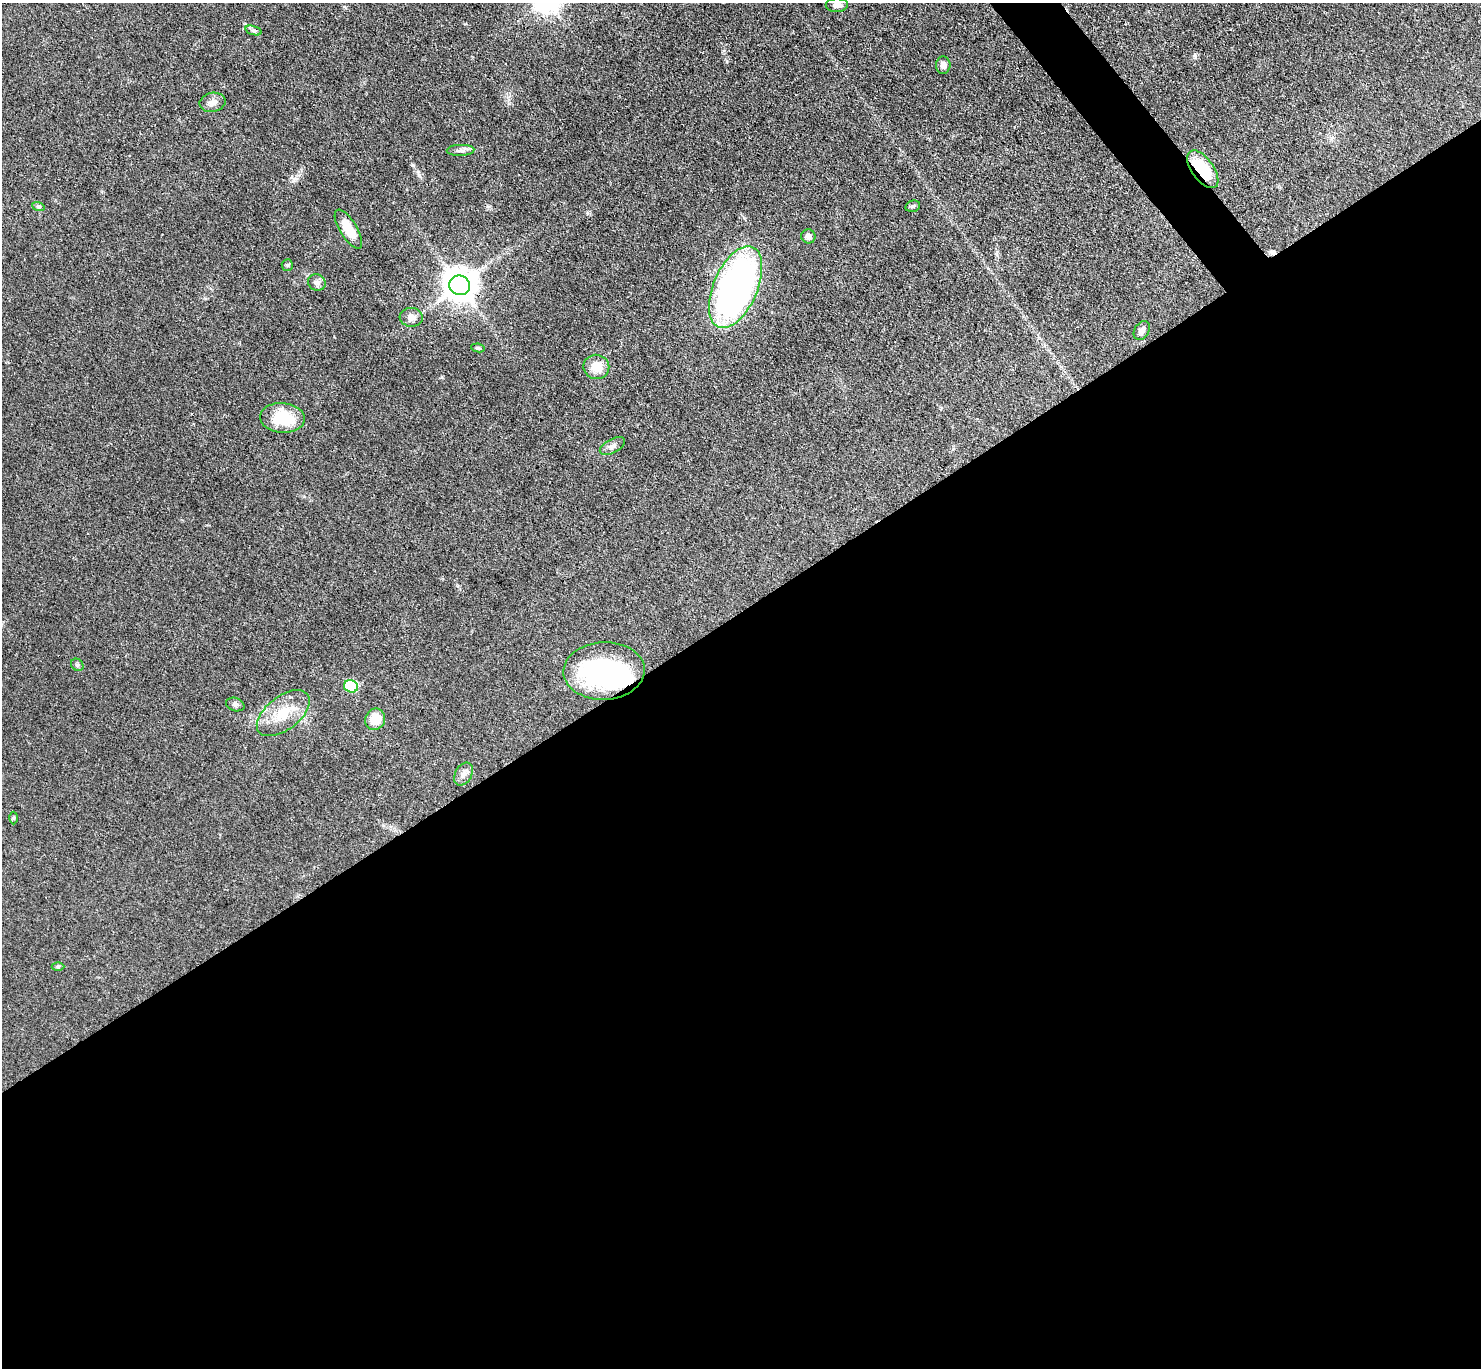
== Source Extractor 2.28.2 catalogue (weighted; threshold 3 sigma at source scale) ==
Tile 15 of 4 x 4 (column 3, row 4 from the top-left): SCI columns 2960-4438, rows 298-1663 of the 5921 x 5916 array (HDU 1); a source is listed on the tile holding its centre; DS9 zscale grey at full resolution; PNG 1483 x 1370 px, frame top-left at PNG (2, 3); each listed source drawn as its Kron ellipse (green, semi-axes under 4 px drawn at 4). Shown black and unused: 56% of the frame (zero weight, under 3 of 4 exposures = <1% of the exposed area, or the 3 px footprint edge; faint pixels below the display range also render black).
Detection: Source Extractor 2.28.2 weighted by HDU 2 'WHT'; one run over the whole footprint, this tile lists its part. Background 0.0763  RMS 0.004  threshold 0.0181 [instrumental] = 3 sigma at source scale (4.5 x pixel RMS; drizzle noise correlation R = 1.50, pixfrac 1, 0.05/0.05 arcsec/px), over >= 5 px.
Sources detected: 31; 1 inside a brighter object's white glare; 1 cosmic-ray / hot-pixel residue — neither listed nor drawn; the other 29 listed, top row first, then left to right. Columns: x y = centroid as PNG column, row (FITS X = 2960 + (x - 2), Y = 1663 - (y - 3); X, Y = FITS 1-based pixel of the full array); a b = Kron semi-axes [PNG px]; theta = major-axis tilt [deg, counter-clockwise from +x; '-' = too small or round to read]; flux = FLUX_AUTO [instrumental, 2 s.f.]
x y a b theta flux
837 5 11 7 3 2
254 31 8 3 -19 0.79
943 65 8 7 - 2.3
213 102 13 9 11 2.6
460 150 14 5 2 1.7
1203 169 22 11 -54 18
38 206 6 4 -19 0.64
913 206 7 5 14 0.77
348 229 22 8 -59 7.9
808 236 7 7 - 1.7
287 265 6 5 - 0.56
317 282 9 8 - 1.5
459 285 10 9 - 790
736 287 44 22 66 150
411 317 11 9 -5 2.8
1142 331 10 7 56 1.8
478 348 7 4 -8 0.63
596 367 13 12 - 6.6
282 418 22 15 -4 16
612 446 14 7 28 1.8
77 665 7 5 -44 0.78
604 671 40 29 2 62
351 686 7 6 - 31
235 705 9 6 -18 1.2
283 713 31 16 38 13
375 719 11 9 59 8.2
464 774 12 8 59 2.1
14 818 6 4 89 0.47
58 966 6 4 0 0.54
Overlapping masked pixels (flux is a lower limit): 2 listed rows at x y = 1203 169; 459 285
Unlisted compact peaks at least as high as the median listed source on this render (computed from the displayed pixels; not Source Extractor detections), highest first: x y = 1195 56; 419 175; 413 166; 587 213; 442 377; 465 24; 246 24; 295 179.